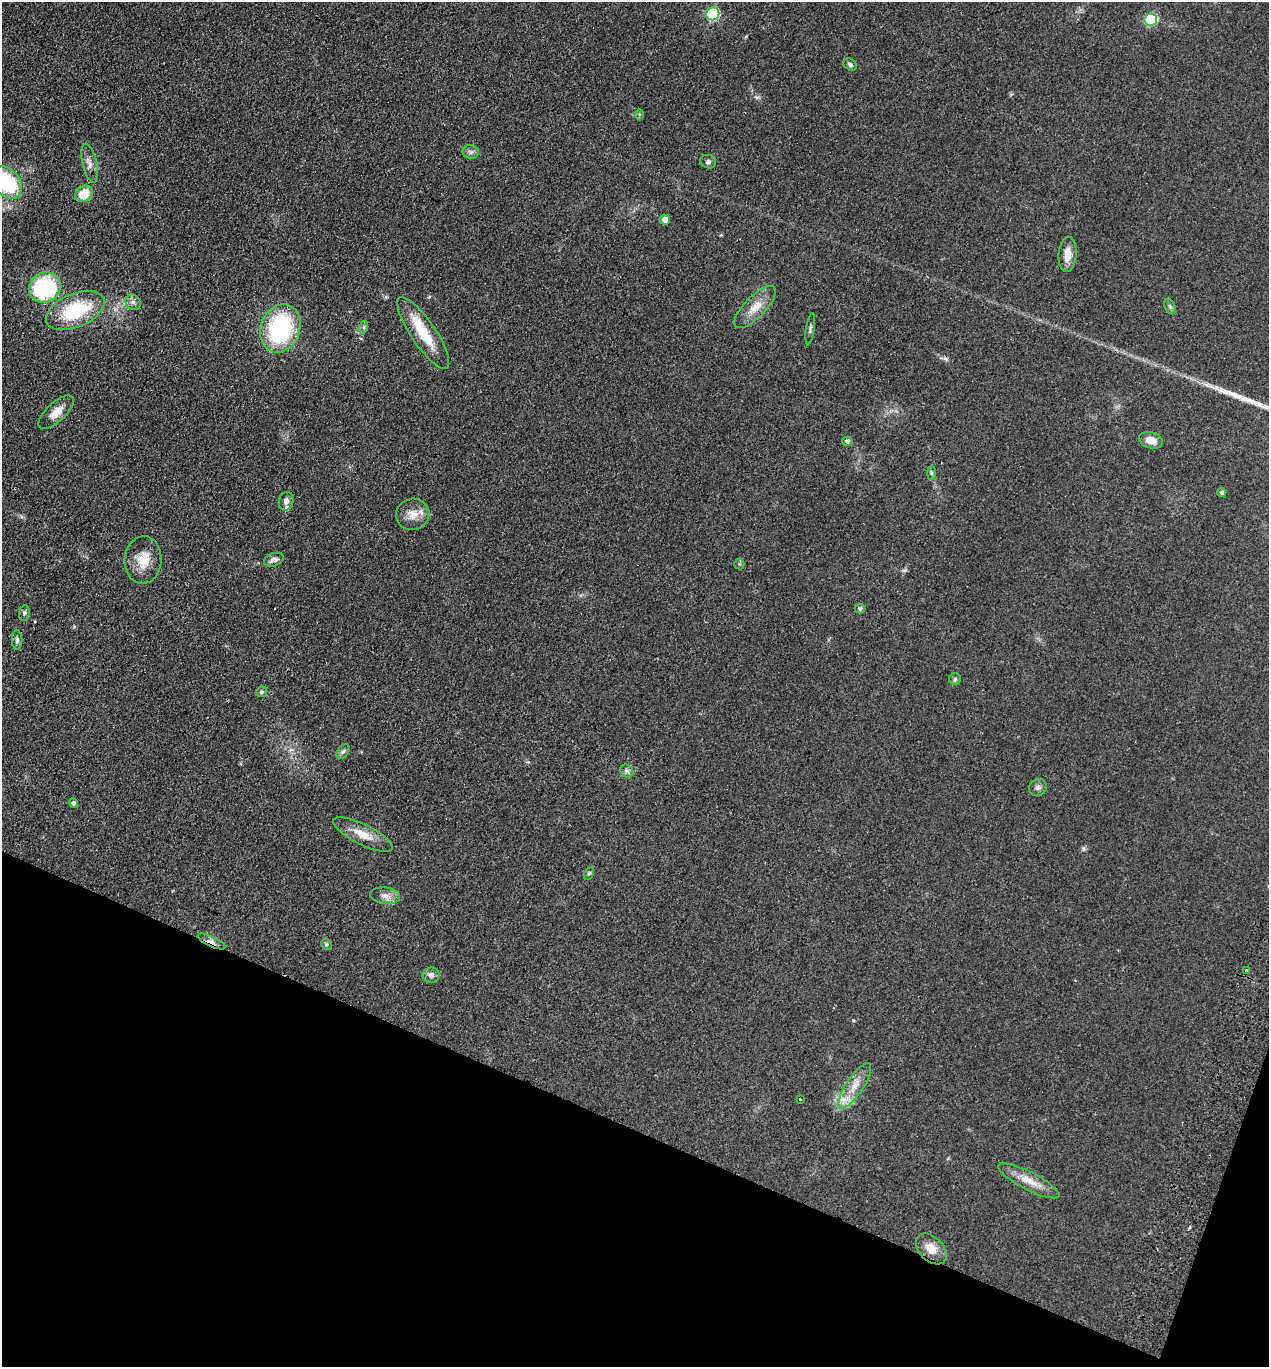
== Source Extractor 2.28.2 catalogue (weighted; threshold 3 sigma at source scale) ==
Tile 15 of 4 x 4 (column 3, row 4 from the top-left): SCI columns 2859-4125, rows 25-1389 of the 5586 x 5508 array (HDU 1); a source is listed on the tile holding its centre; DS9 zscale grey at full resolution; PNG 1271 x 1369 px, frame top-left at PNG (2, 2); each listed source drawn as its Kron ellipse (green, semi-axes under 4 px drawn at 4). Shown black and unused: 19% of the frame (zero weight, under 2 of 3 exposures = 3% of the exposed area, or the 3 px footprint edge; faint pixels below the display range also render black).
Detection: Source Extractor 2.28.2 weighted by HDU 2 'WHT'; one run over the whole footprint, this tile lists its part. Background 0.0768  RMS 0.0083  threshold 0.0373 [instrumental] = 3 sigma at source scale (4.5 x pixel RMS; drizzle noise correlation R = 1.50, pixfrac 1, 0.05/0.05 arcsec/px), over >= 5 px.
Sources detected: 54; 1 cosmic-ray / hot-pixel residue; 1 long thin detection or spike segment (spike, bleed or trail) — neither listed nor drawn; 2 inside a brighter listed object's ellipse — not listed separately; the other 50 listed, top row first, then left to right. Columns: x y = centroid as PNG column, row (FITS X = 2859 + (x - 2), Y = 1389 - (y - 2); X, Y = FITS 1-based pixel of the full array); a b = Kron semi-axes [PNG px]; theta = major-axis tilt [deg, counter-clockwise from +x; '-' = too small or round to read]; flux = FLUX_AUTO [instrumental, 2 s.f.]
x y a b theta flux
713 14 6 6 - 78
1151 20 6 6 - 73
850 64 7 5 -35 2.1
640 114 5 3 - 0.76
471 152 8 7 - 2.4
708 162 8 6 -15 2.2
90 163 20 7 -77 5.3
7 183 18 13 -49 69
84 194 9 7 36 16
665 220 5 5 - 6.5
1068 254 18 9 86 9.3
45 288 16 14 33 89
133 302 8 7 - 3.1
755 307 27 10 46 12
1170 307 8 5 -63 1.9
75 311 31 16 23 54
364 327 6 4 71 1.3
280 328 25 19 71 91
810 329 15 3 82 1.6
423 333 43 12 -56 26
56 412 22 9 42 9.6
1151 440 12 8 -15 7.7
847 441 5 4 - 2
931 473 7 4 -90 1.5
1222 492 4 4 - 1.8
286 501 9 7 78 4.3
413 514 17 16 - 9.9
143 560 24 18 85 16
274 560 10 6 20 4
739 564 5 5 - 1
860 609 5 5 - 2.1
24 613 8 5 82 1.7
17 640 10 5 -90 2.2
955 679 6 6 - 1.3
262 692 5 5 - 1.6
343 751 8 5 53 2
627 771 7 6 - 2.1
1038 787 9 8 - 2.9
74 803 5 4 - 2.1
363 835 33 10 -27 13
589 873 7 4 61 1.2
385 896 15 8 -8 5.4
211 941 15 5 -25 4.5
326 944 6 4 -46 1.2
1246 970 3 3 - 1.2
431 975 8 7 - 3.3
855 1086 26 8 57 12
800 1099 3 3 - 1.5
1029 1181 34 9 -27 12
931 1249 18 12 -45 11
Overlapping masked pixels (flux is a lower limit): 1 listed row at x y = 211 941
Isophote crosses this tile's border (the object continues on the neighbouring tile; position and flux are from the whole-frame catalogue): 1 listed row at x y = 7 183